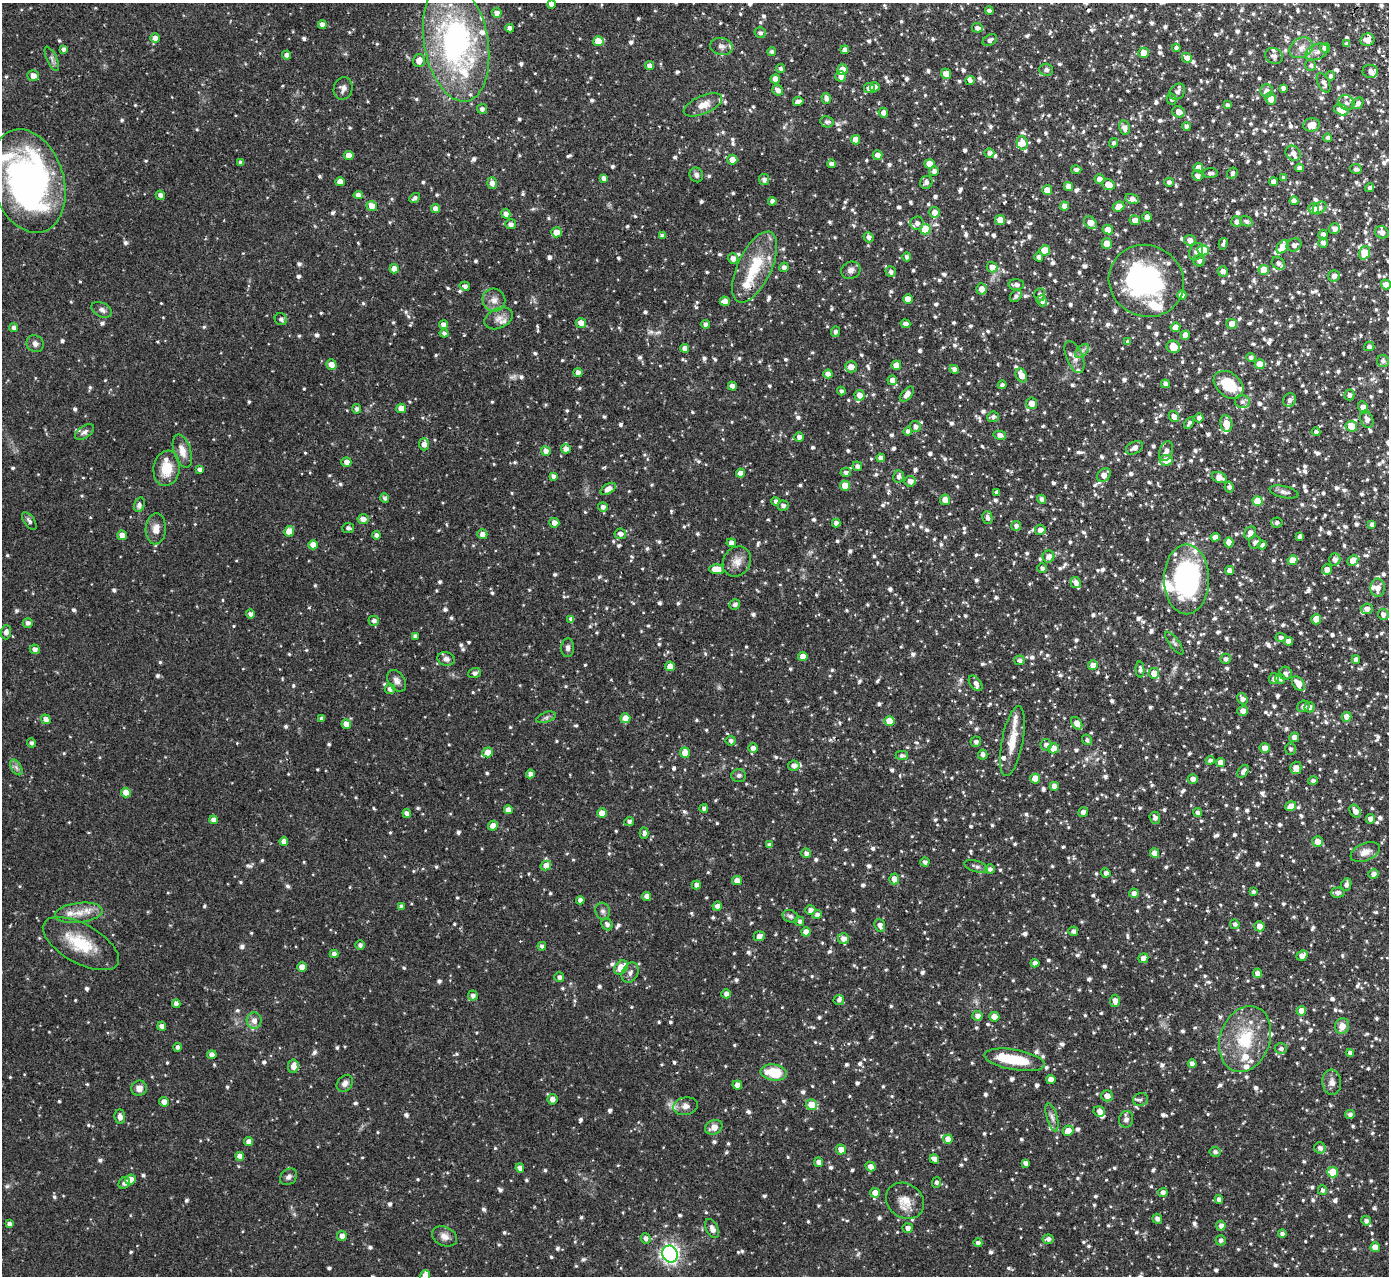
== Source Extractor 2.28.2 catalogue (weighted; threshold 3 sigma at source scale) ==
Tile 10 of 4 x 4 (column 2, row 3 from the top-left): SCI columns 1442-2828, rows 1457-2730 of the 5655 x 5589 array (HDU 1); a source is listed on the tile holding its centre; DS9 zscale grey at full resolution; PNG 1391 x 1278 px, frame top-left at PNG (2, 3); each listed source drawn as its Kron ellipse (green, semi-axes under 4 px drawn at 4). Shown black and unused: <1% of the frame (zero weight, under 2 of 3 exposures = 3% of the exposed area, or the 3 px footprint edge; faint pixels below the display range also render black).
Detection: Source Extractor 2.28.2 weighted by HDU 2 'WHT'; one run over the whole footprint, this tile lists its part. Background 0.0647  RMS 0.0053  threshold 0.0241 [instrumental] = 3 sigma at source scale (4.5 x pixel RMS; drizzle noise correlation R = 1.50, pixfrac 1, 0.05/0.05 arcsec/px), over >= 5 px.
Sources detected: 1571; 2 inside a brighter object's white glare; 1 cosmic-ray / hot-pixel residue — neither listed nor drawn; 54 inside a brighter listed object's ellipse — not listed separately; of the other 1514, all 500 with FLUX_AUTO >= 1.49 (the completeness limit of this list) listed and drawn (1014 fainter detections not listed), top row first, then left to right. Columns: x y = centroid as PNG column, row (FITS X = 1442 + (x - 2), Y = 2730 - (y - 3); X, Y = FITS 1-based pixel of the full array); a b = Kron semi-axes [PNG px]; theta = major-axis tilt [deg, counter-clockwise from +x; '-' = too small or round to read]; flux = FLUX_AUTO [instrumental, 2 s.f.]
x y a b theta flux
551 4 4 4 - 2.4
989 10 4 4 - 2.2
497 13 5 4 - 3.2
322 24 4 4 - 2.8
510 28 4 4 - 2.7
977 28 5 4 - 2.2
760 33 6 5 - 1.8
155 38 5 4 - 2.7
990 40 8 5 30 1.9
1367 40 7 6 - 4.5
598 41 5 5 - 9.1
456 42 60 32 -80 140
1347 44 4 4 - 1.6
721 46 11 8 -11 2.8
1176 48 4 4 - 2
1301 48 12 9 32 4.2
1325 48 5 5 - 3.9
63 49 4 4 - 1.6
845 50 4 4 - 2.9
772 52 4 4 - 1.6
1317 52 12 7 26 3.2
1143 53 5 5 - 4.7
287 55 4 4 - 2.5
1274 56 9 7 -33 2
1187 58 5 5 - 3.1
52 59 13 5 -66 1.8
419 61 6 6 - 4.5
1311 65 6 5 - 1.6
649 66 4 4 - 3
781 68 4 4 - 1.6
842 69 5 5 - 4.9
1046 70 7 6 - 1.5
1370 71 7 6 - 2.9
946 74 5 5 - 4.7
33 76 6 5 - 3.5
841 76 5 5 - 2.6
1330 76 5 4 - 1.7
775 79 4 4 - 4.5
970 80 5 4 - 1.6
1324 83 11 5 -65 2.2
875 87 5 4 - 2.2
343 88 11 9 75 2.4
869 88 5 5 - 3.3
1283 88 4 4 - 1.9
778 90 5 5 - 2.8
1267 91 6 6 - 2.9
1177 92 9 7 47 2.2
826 98 5 4 - 2.3
1171 99 5 5 - 1.6
1271 99 6 5 - 5.9
798 101 5 4 - 2.3
1346 103 8 7 - 1.9
1358 103 6 5 - 2.3
703 105 20 9 23 6
1227 105 4 4 - 1.6
482 109 5 5 - 2
1341 110 7 5 -23 6.7
1179 112 6 5 - 3.8
883 113 5 4 - 2.8
827 122 7 5 -10 1.8
1311 125 8 6 9 6.6
1186 126 4 4 - 2.1
1124 128 7 5 -77 3.1
1328 138 4 4 - 1.6
856 140 4 4 - 6
1022 143 7 5 -77 4.9
1113 143 5 4 - 1.5
989 153 5 4 - 2
1293 153 8 7 - 3.1
349 155 5 4 - 5.9
877 155 5 4 - 2.8
732 160 5 5 - 4.9
241 162 4 4 - 2.1
832 164 4 4 - 2.4
929 164 5 4 - 5.9
1198 168 5 4 - 4.2
1299 168 4 4 - 2.3
1356 169 6 5 - 1.6
1076 170 5 4 - 1.7
934 171 5 5 - 2.3
1211 173 7 4 -3 1.8
1232 173 6 5 - 1.6
696 175 7 6 - 1.8
1197 175 5 5 - 2.3
604 178 4 4 - 2.2
1283 178 4 3 - 1.5
1100 179 5 5 - 3.7
764 180 5 5 - 2.1
28 181 53 35 -73 180
340 182 4 4 - 4.6
926 182 6 6 - 2.1
1169 182 4 4 - 1.7
1274 182 4 4 - 3.4
492 183 6 5 - 3.5
1108 184 7 5 -20 5.6
1068 186 4 4 - 4.5
1370 188 4 4 - 1.5
1047 190 5 5 - 5.2
160 195 5 4 - 2.2
358 195 4 4 - 2.6
415 198 6 4 39 1.5
1132 199 7 5 -19 3.2
772 201 4 4 - 2.2
1294 201 4 4 - 3.1
372 206 5 5 - 5.2
1064 206 4 4 - 3.7
1119 206 6 5 - 4.8
1320 208 7 5 41 1.6
435 209 4 4 - 3.8
1314 209 5 5 - 4.9
934 212 5 5 - 3.5
506 214 5 4 - 2.5
1147 217 4 4 - 4.2
1000 220 5 5 - 7.2
1135 220 5 5 - 3.9
1236 221 5 5 - 2.3
1246 221 6 5 - 1.6
917 223 6 6 - 2.6
1090 223 7 5 -45 5.5
511 224 5 5 - 2.2
925 229 5 5 - 17
1334 229 5 5 - 3
1108 230 5 4 - 4.9
556 232 5 5 - 4.8
1382 232 7 6 - 2.8
1323 234 5 4 - 3
662 236 4 4 - 1.9
868 237 5 4 - 2
1190 240 6 5 - 3.1
1107 243 5 5 - 5.3
1323 243 5 5 - 2.2
1223 244 6 3 75 1.5
1294 245 7 6 - 2.6
1283 247 7 5 53 8.3
1045 250 5 5 - 9.7
1203 250 5 5 - 12
1196 252 9 6 66 2.3
1364 253 7 5 70 11
907 257 4 4 - 1.6
1039 257 4 4 - 2.1
733 259 5 5 - 3.6
1199 261 5 5 - 1.9
1278 263 7 5 -42 1.8
755 267 38 17 65 23
784 267 5 4 - 2.3
992 267 5 5 - 4.2
394 269 4 4 - 4.7
851 270 10 8 21 2.6
1264 270 5 5 - 9.1
1223 271 5 5 - 2.7
891 272 5 5 - 1.8
1334 276 6 5 - 2.4
1146 281 38 35 -29 83
1386 284 5 4 - 3.5
1016 285 8 5 -1 2.1
465 286 5 4 - 1.7
982 289 5 5 - 3.9
1040 295 6 5 - 2.2
1182 295 4 4 - 4.3
1016 296 7 5 52 1.5
908 299 5 4 - 5.4
494 300 11 11 - 3.9
725 301 5 4 - 3.8
1042 301 5 5 - 2.4
102 310 11 7 -27 2.1
499 318 15 10 25 3.9
281 319 6 5 - 1.5
581 323 5 5 - 4.4
705 324 4 4 - 1.9
905 324 5 4 - 2.3
1232 324 5 5 - 5
443 325 4 4 - 3.3
1175 327 5 4 - 3.9
14 328 4 4 - 1.8
835 332 5 4 - 1.7
444 333 4 4 - 1.6
1185 335 4 4 - 4.3
1128 342 4 4 - 2
35 344 9 8 - 2.3
1369 346 5 4 - 1.6
1173 347 7 6 - 10
685 348 4 4 - 3.2
1082 351 8 5 45 1.6
1074 357 17 8 -67 3.2
1251 357 5 4 - 1.5
1383 361 6 6 - 2
1260 364 5 5 - 6.4
331 365 5 5 - 4.3
896 365 5 4 - 5.3
851 367 6 5 - 5
954 369 5 4 - 2.1
578 373 4 4 - 3.2
828 374 4 4 - 3.2
1021 375 7 5 -64 5.7
892 380 5 4 - 3.6
1165 384 4 4 - 2.6
1002 385 4 4 - 1.8
1229 385 16 12 -40 17
732 386 4 4 - 3.2
841 391 4 4 - 1.6
907 394 9 5 51 3.8
859 395 5 5 - 3.5
1349 395 5 5 - 1.8
1290 400 7 6 - 2.2
1242 402 7 6 - 1.6
1031 403 6 5 - 5.1
401 408 5 5 - 5.1
1363 408 7 4 -65 4.6
357 409 4 4 - 1.6
1174 416 6 5 - 2.6
993 417 6 5 - 1.6
1199 418 4 4 - 2.2
1367 419 9 6 -67 2.7
1189 423 6 3 62 1.5
1226 424 8 6 -79 6
915 426 6 5 - 2.2
1351 426 6 5 - 8.3
908 431 4 4 - 2.2
84 432 11 6 35 1.8
1316 432 4 4 - 1.5
1000 435 6 4 -13 3.1
799 437 5 5 - 2.2
424 444 6 5 - 3.2
1134 448 9 6 26 3.3
566 449 5 4 - 2.4
182 451 17 8 -72 5.2
546 451 5 4 - 2.9
1166 451 10 6 68 3
881 458 4 4 - 2.7
1166 460 6 5 - 5.5
346 462 5 4 - 3.1
857 466 5 4 - 1.9
167 468 18 13 81 12
200 470 4 4 - 1.9
846 472 5 4 - 1.7
740 473 4 4 - 3.3
1104 475 7 6 - 4.2
553 476 4 4 - 1.7
898 476 6 5 - 2.1
1219 477 8 5 -23 4
910 481 5 5 - 3.3
845 486 5 5 - 9
1229 487 5 4 - 1.9
608 489 8 4 32 3.6
997 492 4 4 - 1.5
1284 492 15 6 -12 2
385 498 5 4 - 1.7
1042 499 5 4 - 2.2
945 500 5 5 - 5.2
776 501 4 4 - 1.7
1257 501 5 5 - 12
139 505 7 5 73 2.1
783 506 5 5 - 1.7
603 507 5 4 - 2
987 518 6 5 - 1.8
363 519 5 5 - 3.7
29 521 10 5 -54 1.8
554 523 5 5 - 3.4
836 523 4 4 - 2.2
1277 523 6 5 - 1.6
1372 525 4 4 - 1.9
1016 526 5 5 - 1.9
348 528 6 5 - 1.7
156 529 15 10 87 4.5
1040 530 5 5 - 3.4
289 531 5 5 - 6.6
1250 533 7 5 61 3.3
482 534 5 4 - 3.5
620 534 6 5 - 2.6
122 535 5 4 - 4.2
376 535 4 4 - 1.9
1300 536 4 4 - 1.7
1215 537 4 4 - 3.3
1229 542 5 4 - 4.7
1255 542 6 5 - 1.8
731 543 5 4 - 2.9
313 545 4 4 - 4.1
1262 545 4 4 - 2.9
1048 557 6 5 - 3.4
1335 559 6 5 - 3
1292 560 5 4 - 6.4
737 561 16 13 57 5.4
1353 561 6 5 - 6.6
1042 568 5 4 - 1.7
716 569 7 5 -2 7.9
1327 569 5 5 - 2.9
1229 571 4 4 - 3
1186 579 35 22 90 88
1076 583 6 5 - 2.7
1377 588 9 7 88 4.2
735 604 5 5 - 1.7
1367 609 6 5 - 2.8
250 614 4 4 - 2.2
1383 614 6 5 - 2.3
571 619 4 4 - 2.2
1316 619 5 5 - 8.7
374 621 5 5 - 2.1
28 623 5 5 - 2.1
6 632 7 5 87 2.4
415 636 4 4 - 1.6
1281 637 5 4 - 1.7
1288 641 4 4 - 3.4
1174 643 14 5 -53 1.6
568 648 9 6 85 1.7
35 649 5 5 - 2.3
803 657 5 4 - 4.3
446 659 9 6 -15 2.1
1226 659 5 5 - 1.7
1019 660 5 5 - 1.9
1356 660 4 4 - 3
1093 665 5 5 - 4.3
670 666 5 5 - 4.4
1140 669 8 4 -87 1.5
474 673 6 4 21 2.1
1154 673 5 5 - 6.1
1285 673 6 6 - 2.1
1274 678 5 5 - 2.1
1280 679 5 4 - 1.6
397 681 12 8 -54 2.8
975 683 9 5 -54 2.3
1298 683 8 5 -53 5.9
390 689 5 5 - 2.3
1242 699 6 5 - 2.1
1303 706 6 5 - 2.9
1309 707 5 5 - 2.1
1243 711 5 5 - 3.4
546 717 10 5 19 1.5
1346 717 5 5 - 3.9
625 718 5 5 - 5.4
46 719 5 4 - 3.6
321 719 4 3 - 1.7
889 721 5 5 - 7.9
1077 723 7 4 -54 4.8
346 724 5 4 - 4.8
1294 737 5 4 - 2.6
1087 740 5 4 - 1.6
731 741 5 5 - 1.6
1012 741 35 10 79 10
976 742 5 5 - 1.8
31 743 4 4 - 1.5
1046 745 6 5 - 2.5
753 748 5 4 - 2.5
1053 748 5 5 - 5.6
1265 748 5 5 - 4.6
1290 749 6 5 - 1.6
488 752 5 5 - 5.3
685 753 5 5 - 6.3
902 755 6 4 0 1.7
983 755 5 5 - 2
1210 760 4 4 - 1.6
1220 762 4 4 - 3.2
794 766 6 5 - 2.7
16 767 8 5 -59 1.6
1296 768 6 5 - 4.6
1243 771 7 5 56 2.5
530 774 4 4 - 2.4
739 775 7 6 - 1.6
1035 779 5 5 - 8.7
1193 779 5 5 - 3
1313 781 5 4 - 1.7
1054 786 4 4 - 3.6
126 792 5 5 - 5.2
1291 806 6 4 36 5.1
704 808 4 4 - 1.7
508 810 4 4 - 3.4
1355 811 7 5 -61 3.4
1083 812 5 4 - 2.4
407 813 4 4 - 3
602 813 5 4 - 7
1198 813 4 4 - 2.1
1155 818 6 5 - 2.1
1370 819 5 4 - 2.8
214 820 4 4 - 2.9
629 822 5 4 - 1.5
493 826 5 4 - 3.6
644 833 5 4 - 2
284 841 4 4 - 3.1
1318 842 5 5 - 4.2
769 845 4 4 - 1.8
1365 852 15 8 22 4.3
806 853 5 4 - 2.1
1154 853 5 4 - 4.2
925 862 4 4 - 1.6
546 866 5 4 - 4.1
976 866 12 5 -17 1.8
990 869 5 5 - 1.6
1106 873 4 4 - 2
1373 874 5 5 - 2.5
894 879 5 5 - 4.9
737 880 5 4 - 4.5
696 885 4 4 - 2.1
1346 885 6 5 - 2.1
1253 892 4 4 - 1.5
1338 892 7 5 3 2.1
1134 893 5 4 - 2.1
647 896 4 4 - 3.1
580 900 4 4 - 2.7
401 906 4 4 - 1.7
717 906 5 4 - 2.8
810 910 5 5 - 2.1
603 911 8 7 - 1.7
79 913 24 10 7 8.1
817 915 5 4 - 2.3
790 916 8 6 -25 1.6
799 921 5 5 - 1.8
607 924 6 5 - 1.8
1235 924 5 4 - 1.6
880 925 7 5 -70 2.4
1259 926 5 5 - 3.9
1073 931 5 4 - 2
806 932 4 4 - 4.3
759 936 5 5 - 2.6
844 939 5 5 - 3.7
81 944 42 19 -29 21
360 945 4 4 - 1.7
542 946 4 4 - 1.6
334 954 4 4 - 2.6
1302 956 6 5 - 3.8
1143 958 5 4 - 3.2
1035 963 4 4 - 3.2
302 967 4 4 - 5.4
621 968 8 6 54 9
630 973 11 8 62 2.2
1257 973 5 4 - 3.3
559 977 5 5 - 2.1
726 994 5 4 - 2.6
473 996 5 5 - 2.1
839 1000 5 5 - 1.6
1115 1001 6 5 - 3.2
176 1004 4 4 - 2.6
1301 1011 5 4 - 5.4
977 1016 5 5 - 2.7
994 1017 5 5 - 4.6
254 1021 8 7 - 3.3
162 1026 4 4 - 2.4
1342 1026 8 7 - 4.6
1245 1039 34 25 70 27
178 1047 4 4 - 1.8
1281 1049 6 5 - 2.1
1350 1053 4 4 - 1.9
212 1055 4 4 - 3.6
1015 1060 31 10 -10 19
1192 1064 4 4 - 2.9
293 1066 7 5 83 4.3
774 1073 13 8 -8 16
1051 1079 5 4 - 4
1332 1082 12 9 -86 3.2
345 1083 9 7 45 2.6
737 1085 5 4 - 4
139 1088 8 7 - 3.3
1107 1096 5 5 - 3.7
552 1099 5 5 - 2.7
1140 1100 7 6 - 1.6
164 1102 5 4 - 3.6
811 1105 5 5 - 8
686 1106 12 9 9 3.7
1099 1111 6 5 - 3.2
1350 1114 5 4 - 1.6
120 1117 7 5 -85 2.6
1052 1117 15 5 -74 2.3
1126 1119 8 7 - 2.1
714 1127 9 7 26 4.5
1068 1131 5 5 - 4.2
948 1139 4 4 - 5.4
248 1142 4 4 - 2.8
1320 1148 6 5 - 2.1
841 1150 5 5 - 4.6
1215 1152 5 5 - 1.6
240 1156 4 4 - 3.9
934 1159 5 4 - 3.7
819 1162 4 4 - 2.9
1025 1163 4 4 - 1.9
870 1166 5 4 - 3.4
520 1168 4 4 - 3.3
1333 1172 5 5 - 12
289 1177 9 7 41 1.9
130 1180 5 5 - 5.2
936 1182 5 4 - 1.5
124 1183 6 5 - 2
1322 1190 5 4 - 1.7
1163 1192 5 4 - 2.2
875 1193 5 5 - 5
1219 1199 4 4 - 2.4
905 1201 20 17 -36 8.1
1157 1219 5 4 - 2.1
1366 1221 5 4 - 1.7
9 1224 4 4 - 1.9
1221 1226 5 4 - 2.6
908 1228 5 5 - 2.6
712 1229 10 6 -64 3.1
1282 1234 4 4 - 1.8
342 1236 5 4 - 3.2
444 1236 13 9 -25 3.4
646 1238 5 5 - 1.9
1048 1239 5 5 - 1.8
1221 1240 5 5 - 1.7
978 1243 4 4 - 1.9
1375 1247 5 4 - 5.2
670 1254 9 7 -60 210
425 1275 5 5 - 3
Isophote crosses this tile's border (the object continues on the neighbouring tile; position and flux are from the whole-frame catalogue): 6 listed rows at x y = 551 4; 456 42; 28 181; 1386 284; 1372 525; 425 1275